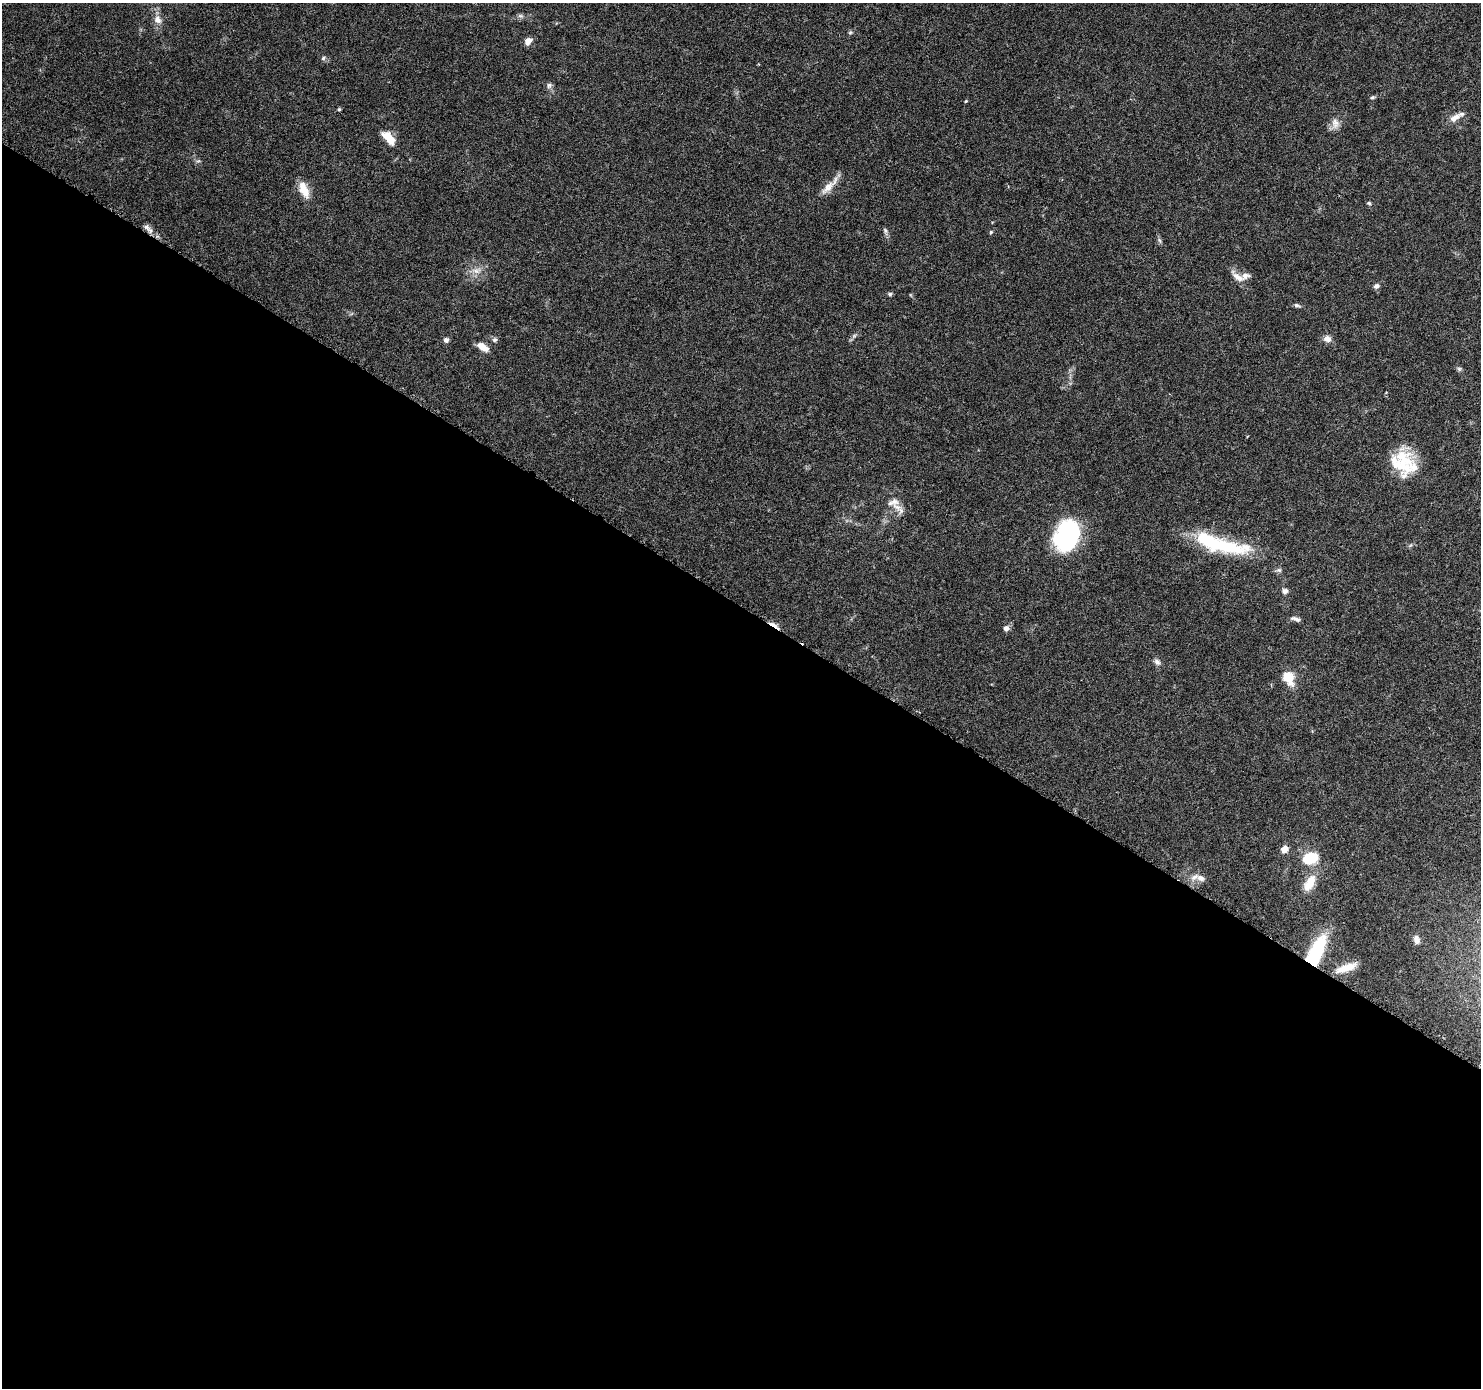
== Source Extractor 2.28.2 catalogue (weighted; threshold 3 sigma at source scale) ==
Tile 14 of 4 x 4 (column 2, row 4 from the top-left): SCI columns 1495-2973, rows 258-1643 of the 5937 x 5994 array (HDU 1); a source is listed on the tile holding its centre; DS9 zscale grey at full resolution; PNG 1483 x 1390 px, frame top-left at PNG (2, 3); no overlay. Shown black and unused: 56% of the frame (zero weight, under 3 of 6 exposures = <1% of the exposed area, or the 3 px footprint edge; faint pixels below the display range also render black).
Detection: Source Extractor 2.28.2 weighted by HDU 2 'WHT'; one run over the whole footprint, this tile lists its part. Background 0.0521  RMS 0.0025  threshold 0.0104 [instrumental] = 3 sigma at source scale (4.09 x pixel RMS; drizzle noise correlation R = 1.36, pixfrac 0.8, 0.0396/0.0396 arcsec/px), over >= 5 px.
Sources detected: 54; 1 too faint to see at this stretch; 1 inside a brighter object's white glare — not listed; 5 inside a brighter listed object's ellipse — not listed separately; the other 47 listed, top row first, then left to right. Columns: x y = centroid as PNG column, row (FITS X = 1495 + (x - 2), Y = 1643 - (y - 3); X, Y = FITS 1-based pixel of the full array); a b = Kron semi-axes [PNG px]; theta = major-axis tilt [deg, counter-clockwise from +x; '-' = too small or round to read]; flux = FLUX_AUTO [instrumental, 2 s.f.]
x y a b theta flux
520 16 8 5 -18 0.58
158 20 12 9 -65 1.7
850 33 6 5 - 0.4
528 41 9 7 42 1.6
323 58 6 5 - 0.41
549 85 8 7 - 0.7
1372 97 6 5 - 0.38
966 101 4 4 - 0.23
339 109 4 4 - 0.3
1455 118 16 8 33 1.8
1335 123 15 10 -86 1.8
389 138 18 9 -47 3.8
828 187 25 10 47 2.8
304 190 23 10 -66 3.6
1369 203 6 5 - 0.41
146 227 10 7 -43 1
885 230 9 5 -64 0.53
991 232 5 4 - 0.35
1159 240 8 5 -61 0.5
476 270 15 9 5 2
1237 277 23 8 -39 2
1376 286 8 6 22 0.78
890 294 5 5 - 0.49
1297 305 10 5 -16 0.53
1327 339 10 9 - 1.3
446 340 6 6 - 0.78
495 340 6 6 - 0.57
483 347 14 7 -33 2.2
1459 369 6 5 - 0.44
1403 458 37 23 -66 9.1
894 501 24 13 -76 3
1067 535 30 21 70 31
1209 541 62 17 -22 17
1279 570 7 6 - 0.56
1285 591 6 5 - 0.9
1295 619 12 5 -16 0.86
774 625 17 4 -32 1.6
1006 628 7 6 - 0.99
1157 662 10 7 -45 0.89
1288 678 18 13 -62 4.1
1284 849 8 7 - 1.8
1310 858 13 9 15 9.7
1195 877 14 7 35 1.4
1310 883 24 11 60 4.7
1416 940 11 7 -74 1.3
1316 952 34 14 64 16
1346 968 27 8 19 3.8
Overlapping masked pixels (flux is a lower limit): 2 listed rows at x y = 774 625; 1316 952